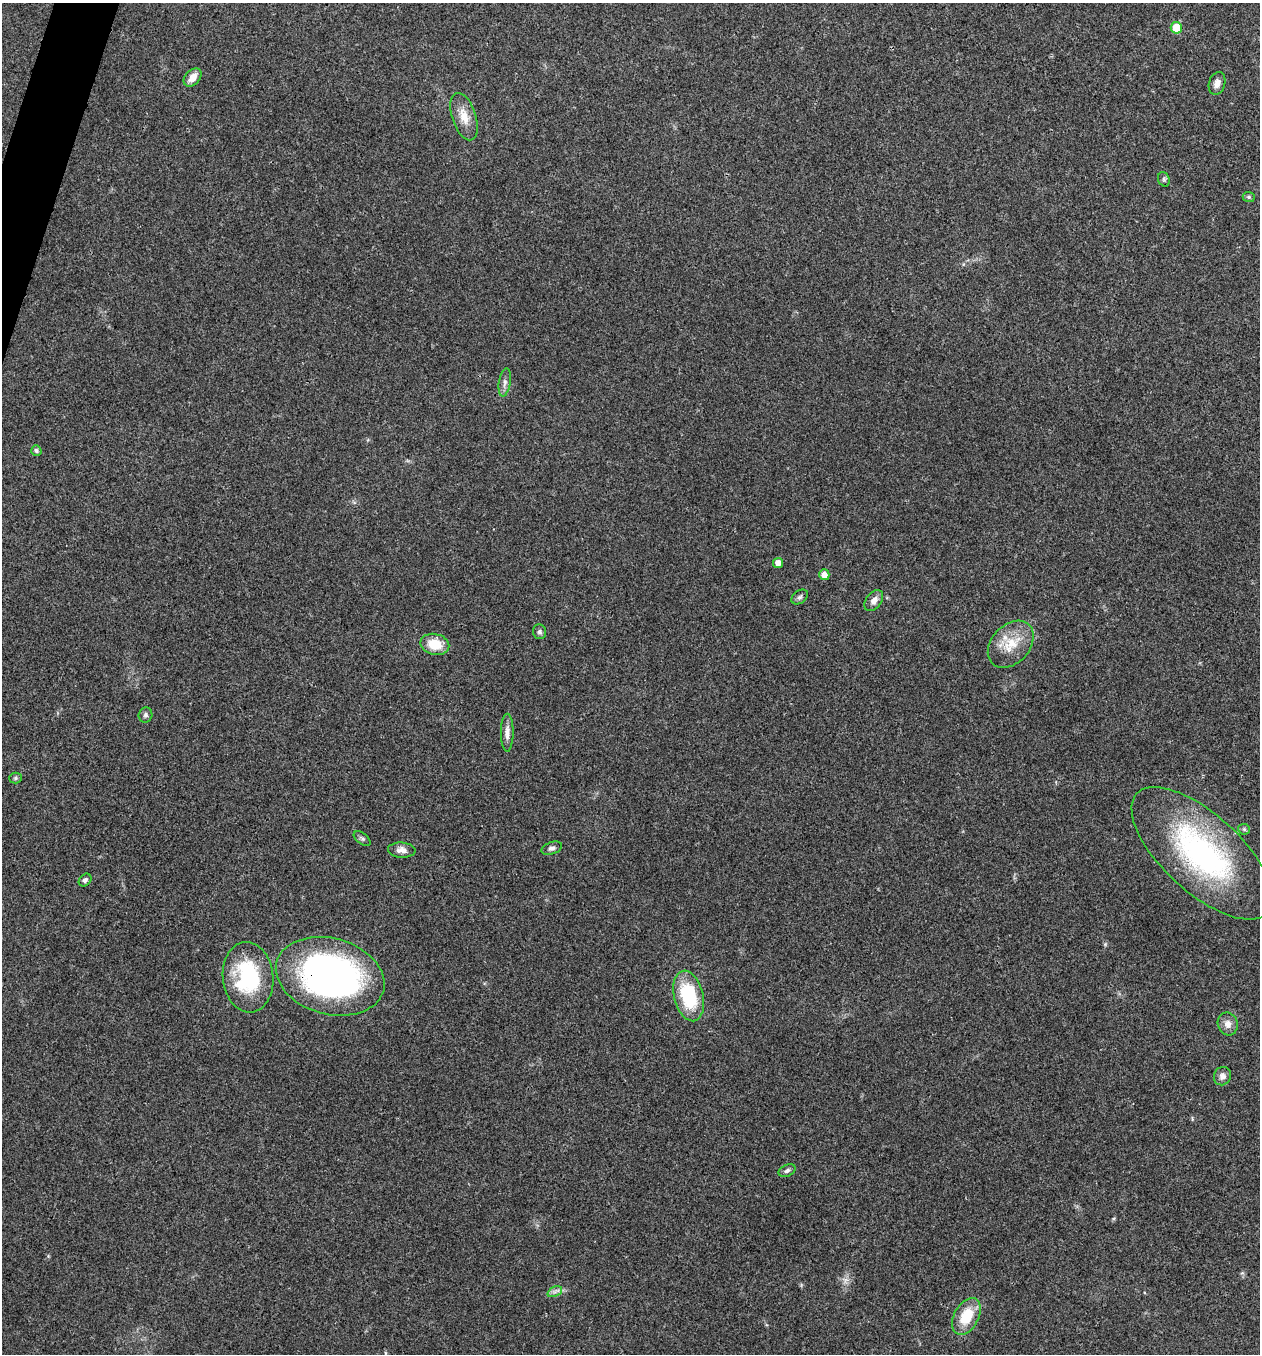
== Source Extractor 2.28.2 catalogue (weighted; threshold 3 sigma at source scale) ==
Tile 11 of 4 x 4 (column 3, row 3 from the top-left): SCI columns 2650-3907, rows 1358-2709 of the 5432 x 5416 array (HDU 1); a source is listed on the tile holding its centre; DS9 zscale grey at full resolution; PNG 1262 x 1356 px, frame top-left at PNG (2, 3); each listed source drawn as its Kron ellipse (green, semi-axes under 4 px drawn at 4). Shown black and unused: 1% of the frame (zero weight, under 3 of 4 exposures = <1% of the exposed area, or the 3 px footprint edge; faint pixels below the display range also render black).
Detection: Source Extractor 2.28.2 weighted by HDU 2 'WHT'; one run over the whole footprint, this tile lists its part. Background 0.0239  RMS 0.0041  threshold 0.0185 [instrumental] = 3 sigma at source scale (4.5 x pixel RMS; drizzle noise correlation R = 1.50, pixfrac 1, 0.05/0.05 arcsec/px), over >= 5 px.
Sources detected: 32; all 32 listed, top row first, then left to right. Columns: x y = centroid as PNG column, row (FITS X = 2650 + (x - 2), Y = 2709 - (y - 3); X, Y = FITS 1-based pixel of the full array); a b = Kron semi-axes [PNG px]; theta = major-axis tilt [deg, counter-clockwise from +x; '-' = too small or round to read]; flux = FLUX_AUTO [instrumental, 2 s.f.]
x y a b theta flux
1176 28 6 5 - 9.1
193 77 10 7 46 4.1
1217 83 11 8 74 2.5
464 117 24 12 -71 6.1
1164 179 7 5 -69 0.81
1249 197 6 5 - 0.69
505 382 14 5 81 1.8
36 451 5 5 - 0.98
778 563 5 5 - 3
824 575 5 5 - 3.1
800 597 9 6 35 1.1
874 600 12 7 53 2.5
540 632 7 6 - 1.1
435 644 15 10 -12 8.6
1011 644 27 19 47 11
145 715 7 7 - 1.1
507 733 19 6 90 2.6
16 778 6 5 - 0.71
1244 829 6 5 - 0.78
362 839 9 5 -38 0.94
552 848 11 6 19 1.4
402 850 14 7 -4 2.5
1202 853 88 39 -42 92
85 880 7 5 45 1.1
330 976 55 38 -15 150
248 977 35 25 -85 36
689 996 26 14 -76 27
1228 1024 11 10 - 3
1222 1076 9 8 - 2
787 1171 9 6 26 1.1
555 1292 7 5 25 1.3
966 1316 20 12 62 12
Overlapping masked pixels (flux is a lower limit): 1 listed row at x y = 330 976